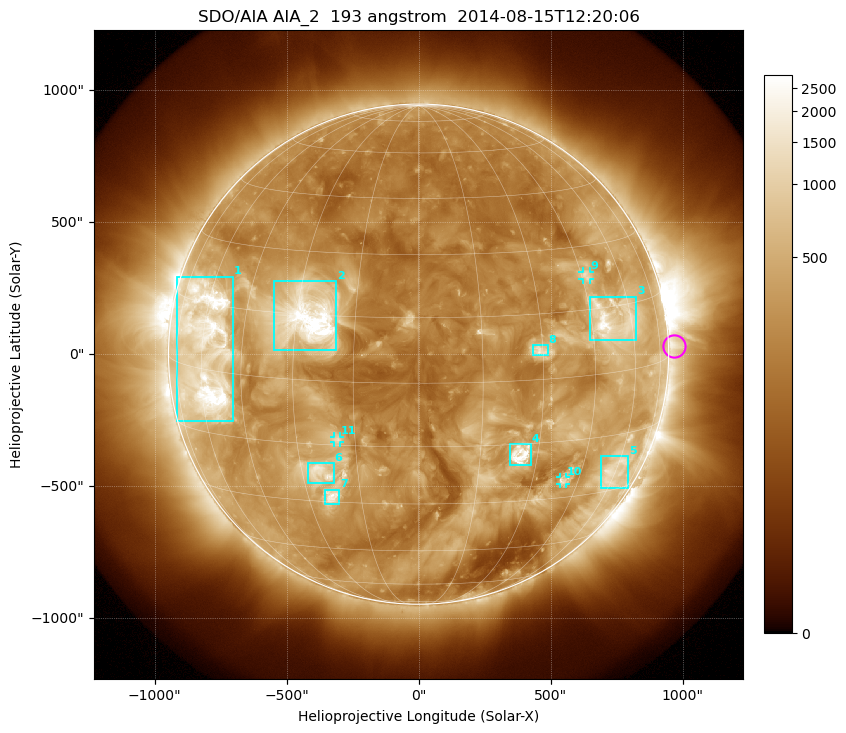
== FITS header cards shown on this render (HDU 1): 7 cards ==
TELESCOP= 'SDO/AIA'
INSTRUME= 'AIA_2'
WAVELNTH=                  193
WAVEUNIT= 'angstrom'
DATE-OBS= '2014-08-15T12:20:06.84'
CTYPE1  = 'HPLN-TAN'
CTYPE2  = 'HPLT-TAN'

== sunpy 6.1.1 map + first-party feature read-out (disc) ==
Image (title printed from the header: SDO/AIA AIA_2  193 angstrom  2014-08-15T12:20:06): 1024 x 1024 px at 2.4 arcsec/px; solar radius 947 arcsec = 395 px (full disc in frame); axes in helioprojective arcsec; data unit not stated in the header (colour bar unlabelled)
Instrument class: DISC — disc imager (sunpy class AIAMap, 193 A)
Bright regions (active regions / flare kernels): reference = the median radial profile (limb darkening/brightening removed); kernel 9 px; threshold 5 sigma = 685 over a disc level ~272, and >= 1.15x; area >= 12 px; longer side >= 9 px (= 22 arcsec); searched inside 0.97 R_sun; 11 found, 11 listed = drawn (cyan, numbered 1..; 3 of them under ~33 arcsec drawn as corner ticks so the feature stays visible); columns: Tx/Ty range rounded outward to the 5 arcsec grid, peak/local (2 s.f.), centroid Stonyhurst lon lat
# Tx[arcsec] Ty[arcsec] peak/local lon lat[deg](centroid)
1 -920..-700 -255..295 14 -58 +5
2 -550..-310 15..275 20 -27 +14
3 650..825 50..220 9 +52 +12
4 345..425 -420..-340 11 +25 -18
5 690..795 -510..-385 4.7 +59 -25
6 -420..-320 -490..-410 5.5 -25 -22
7 -355..-300 -570..-510 8.2 -23 -28
8 430..490 -5..35 5.1 +29 +7
9 620..650 280..315 4.1 +47 +23
10 535..560 -495..-465 4.7 +40 -25
11 -320..-295 -335..-310 4.1 -19 -14
Off-limb structures (1.02-1.3 R_sun): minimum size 162 px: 2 found; the strongest spans PA ~225..305 deg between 1.02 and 1.3 R_sun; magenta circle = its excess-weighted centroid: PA ~270 deg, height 1.02 R_sun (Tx ~965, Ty ~30 arcsec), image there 2.8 x the reference